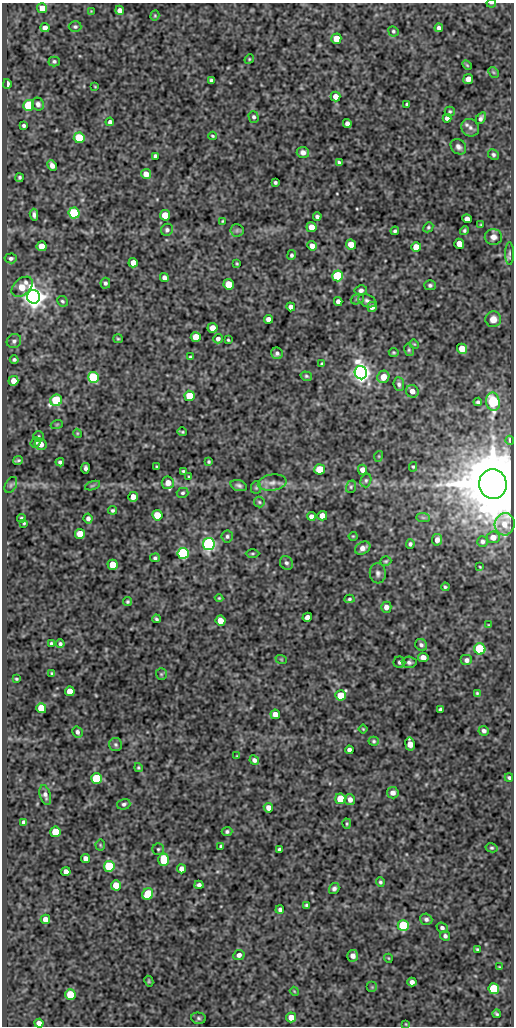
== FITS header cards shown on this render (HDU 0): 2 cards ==
NAXIS1  =                  512
NAXIS2  =                 1024

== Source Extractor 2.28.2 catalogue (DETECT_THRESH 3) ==
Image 512 x 1024 px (HDU 0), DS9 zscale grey, 1 PNG px = 1 image px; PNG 516 x 1028 px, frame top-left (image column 1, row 1024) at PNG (2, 3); each listed source drawn as its Kron ellipse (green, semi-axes under 4 px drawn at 4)
Background 71.6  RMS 0.49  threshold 1.46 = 3 sigma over >= 5 px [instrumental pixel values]
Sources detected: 249; all 249 listed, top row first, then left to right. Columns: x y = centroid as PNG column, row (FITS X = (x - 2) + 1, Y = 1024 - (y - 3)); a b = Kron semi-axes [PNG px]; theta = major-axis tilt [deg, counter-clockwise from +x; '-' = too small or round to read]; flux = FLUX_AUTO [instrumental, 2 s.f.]
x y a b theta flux
491 3 5 2 - 28
42 8 5 5 - 440
120 10 4 4 - 150
91 11 3 3 - 22
155 16 5 4 - 38
75 27 6 5 - 64
45 28 4 4 - 170
439 28 4 4 - 120
393 31 5 5 - 57
336 39 5 5 - 630
249 59 5 4 - 38
54 61 5 5 - 71
467 65 6 3 -45 35
493 72 6 4 -45 49
468 79 5 5 - 220
211 80 4 4 - 65
7 84 5 3 - 260
95 87 3 2 - 23
336 96 5 5 - 290
38 104 6 6 - 110
407 104 4 3 - 57
28 105 5 5 - 2300
450 112 5 5 - 47
253 117 6 5 - 74
447 118 4 4 - 120
481 118 6 4 58 94
110 122 4 4 - 93
347 123 4 4 - 120
24 125 4 3 - 63
470 128 9 8 - 150
213 136 4 3 - 39
79 138 5 5 - 2200
458 147 8 7 - 130
303 152 6 5 - 170
493 155 5 5 - 69
155 156 4 4 - 86
339 162 4 3 - 59
52 165 6 4 -66 190
146 174 5 5 - 310
19 178 4 4 - 64
275 182 3 3 - 58
74 213 5 5 - 3800
34 215 6 4 -83 100
165 215 5 5 - 900
317 217 4 4 - 79
467 219 4 4 - 200
222 221 3 3 - 31
481 225 4 3 - 30
311 227 5 5 - 380
428 227 5 4 - 49
167 230 6 5 - 84
237 230 6 6 - 70
395 231 4 4 - 60
464 231 4 4 - 52
493 237 8 8 - 170
459 244 5 5 - 370
351 245 5 5 - 400
42 246 5 5 - 540
312 246 5 4 - 230
416 247 5 5 - 560
509 253 11 4 89 84
291 255 5 4 - 64
11 258 6 5 - 81
133 263 5 4 - 280
237 263 3 2 - 34
338 276 5 5 - 3200
164 278 5 4 - 150
105 283 5 5 - 72
229 284 5 5 - 770
430 285 6 5 - 69
22 287 12 8 42 670
361 290 6 5 - 100
34 297 7 6 - 33000
357 299 7 5 19 58
62 301 6 5 - 55
338 301 4 4 - 140
367 301 9 6 -22 100
291 307 4 4 - 140
372 307 5 4 - 150
268 319 4 4 - 180
493 319 8 8 - 300
212 328 5 5 - 290
196 337 5 5 - 630
118 339 5 4 - 41
218 339 5 4 - 100
228 340 3 3 - 36
14 341 7 7 - 96
414 344 5 3 - 30
462 349 5 5 - 460
409 350 6 5 - 53
394 352 5 4 - 46
277 353 6 5 - 87
190 357 3 3 - 39
14 359 4 4 - 66
322 364 4 3 - 55
361 373 7 6 - 23000
306 376 6 4 -16 50
93 377 5 5 - 3600
383 377 6 6 - 410
13 381 5 5 - 260
399 384 7 5 -85 91
412 391 6 6 - 230
190 396 5 5 - 1100
56 400 6 5 - 3300
478 402 4 3 - 57
493 402 9 6 -80 1300
57 424 6 4 19 37
182 432 5 2 - 42
77 433 4 3 - 31
38 436 5 5 - 61
510 440 4 2 - 49
36 442 5 4 - 61
41 444 6 5 - 280
379 456 5 3 - 27
18 460 5 2 - 46
60 462 4 4 - 71
209 462 4 4 - 46
157 467 3 2 - 29
413 467 5 4 - 42
86 468 5 3 - 92
320 469 5 5 - 1000
362 470 5 4 - 180
183 471 3 3 - 42
189 477 3 3 - 34
366 480 7 5 75 70
168 483 6 6 - 340
272 483 14 8 7 220
493 484 15 14 - 270000
11 485 8 5 61 72
239 485 8 5 -17 89
92 486 8 3 19 43
351 487 6 5 - 55
256 488 6 5 - 54
183 493 6 5 - 58
133 497 5 4 - 270
259 502 5 5 - 51
113 510 4 4 - 56
157 515 5 5 - 890
311 516 4 4 - 140
322 516 5 4 - 240
21 518 4 4 - 57
88 518 5 4 - 110
423 518 7 4 -1 57
24 523 3 3 - 37
505 524 11 10 - 310
80 534 5 5 - 770
227 536 6 5 - 75
353 536 4 4 - 33
493 537 6 6 - 200
437 540 6 5 - 170
482 541 5 5 - 74
209 544 6 5 - 9100
410 544 4 4 - 63
363 548 8 5 31 190
183 553 5 5 - 5700
252 553 7 3 1 42
155 558 5 4 - 66
386 561 5 5 - 49
286 563 7 6 - 84
113 565 5 5 - 920
480 567 3 2 - 24
378 573 10 8 -85 130
445 587 4 3 - 50
219 598 4 4 - 35
349 599 5 4 - 55
127 602 4 4 - 52
386 607 5 5 - 170
307 617 5 4 - 220
156 619 4 3 - 54
220 621 5 5 - 370
489 625 4 3 - 32
51 644 4 3 - 69
60 644 4 4 - 69
421 645 6 5 - 93
480 649 5 5 - 3000
423 657 5 4 - 230
281 659 6 3 -19 31
467 660 6 5 - 130
399 662 6 6 - 78
409 662 7 5 -4 91
52 673 3 3 - 37
161 674 6 5 - 50
16 679 3 3 - 40
70 691 5 5 - 530
477 693 4 3 - 45
340 695 5 5 - 830
41 708 5 5 - 760
440 709 4 4 - 76
275 714 5 4 - 300
363 729 4 3 - 32
484 731 5 5 - 95
77 732 6 5 - 100
374 741 5 4 - 51
116 744 7 6 - 80
410 744 6 5 - 350
349 750 4 4 - 100
237 756 3 3 - 29
254 760 5 4 - 100
138 768 4 4 - 44
96 778 5 5 - 2700
509 778 4 4 - 52
393 793 6 5 - 150
45 795 10 5 -75 130
340 799 5 5 - 810
350 799 5 5 - 170
124 804 6 5 - 79
268 808 5 4 - 210
24 822 4 4 - 78
347 824 5 3 - 43
55 832 5 5 - 970
227 832 5 4 - 64
100 845 5 5 - 41
221 846 4 3 - 47
492 848 6 4 -12 52
158 849 6 5 - 52
279 849 4 3 - 64
85 858 4 4 - 190
163 860 6 5 - 1100
109 866 5 5 - 2500
181 869 4 4 - 180
66 872 4 4 - 210
380 882 5 4 - 56
116 885 5 5 - 630
199 885 4 4 - 120
334 889 6 5 - 92
148 894 6 5 - 1600
306 905 4 3 - 69
280 910 4 4 - 83
45 919 4 4 - 260
426 919 6 5 - 89
403 926 5 5 - 2900
442 928 6 5 - 98
445 936 5 4 - 77
477 949 4 3 - 43
239 955 6 5 - 150
353 956 6 5 - 170
388 958 4 3 - 26
499 967 3 3 - 26
149 981 5 4 - 38
412 982 4 4 - 120
372 987 5 5 - 51
494 989 5 5 - 2200
294 991 4 3 - 29
70 994 5 5 - 1300
497 1014 4 3 - 49
291 1017 5 5 - 350
198 1018 7 5 -3 68
39 1023 4 4 - 180
406 1024 4 3 - 26
At the frame edge (FLAGS 8, measured only in part): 2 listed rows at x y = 491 3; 39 1023